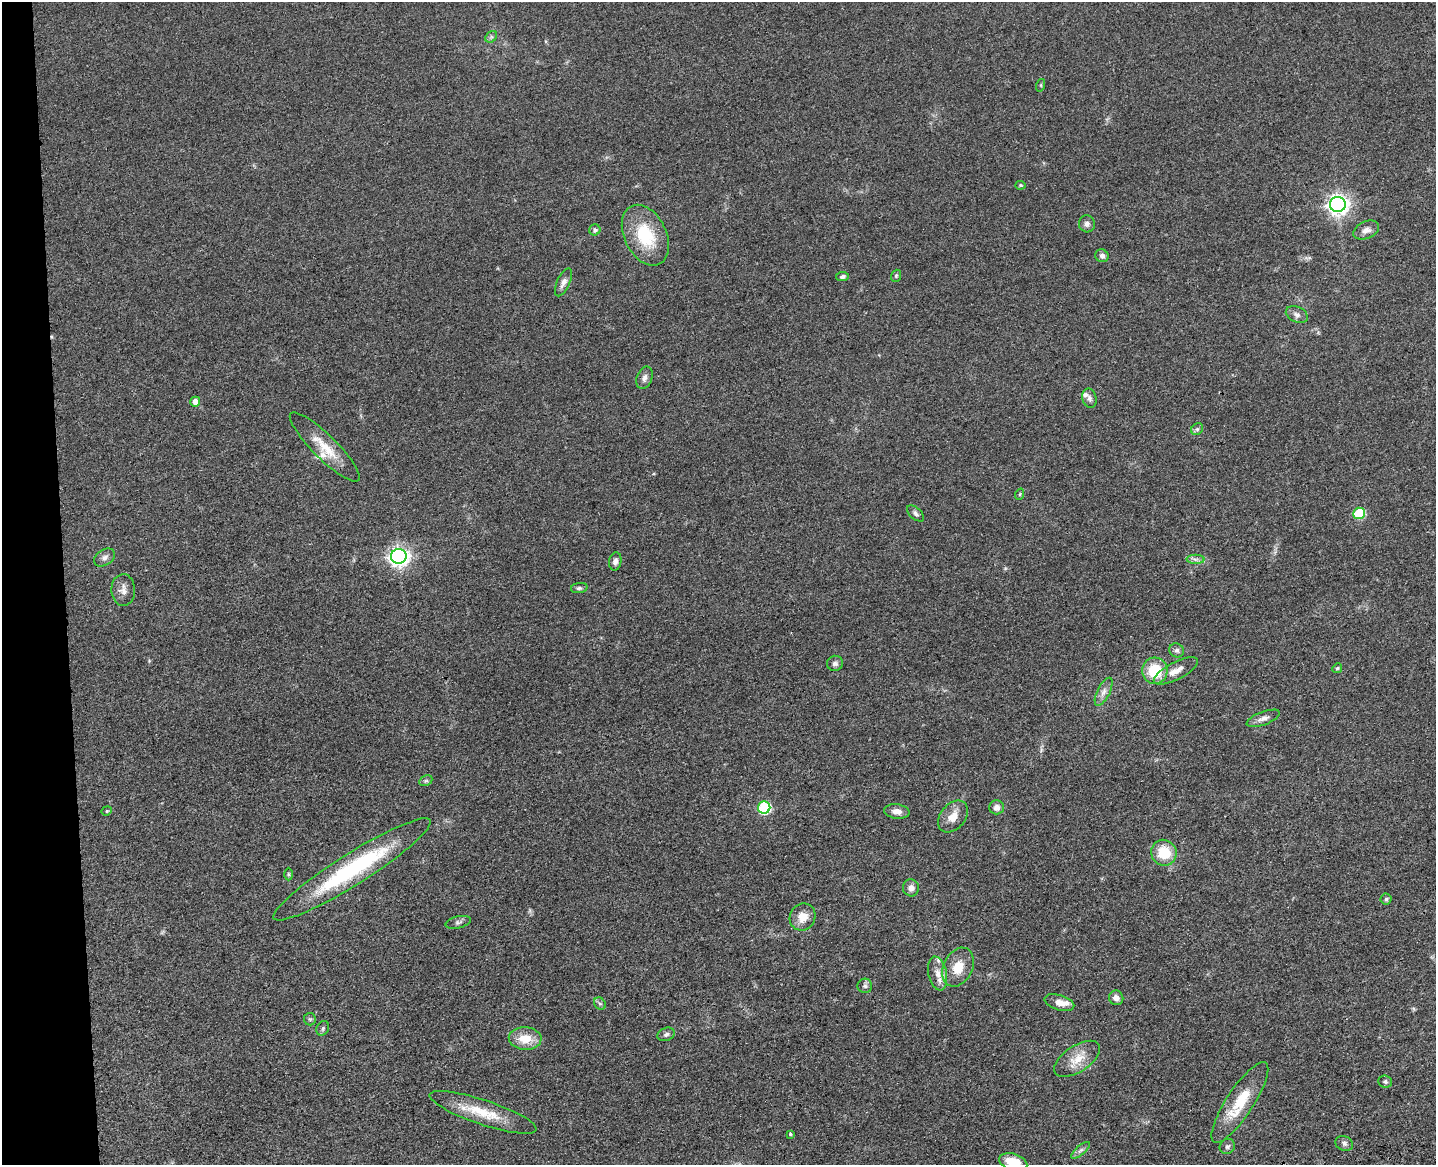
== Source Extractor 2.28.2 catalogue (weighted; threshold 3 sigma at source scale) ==
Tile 4 of 3 x 4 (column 1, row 2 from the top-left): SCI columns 265-1698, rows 2445-3607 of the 4726 x 4887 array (HDU 1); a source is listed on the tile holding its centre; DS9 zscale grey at full resolution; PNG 1438 x 1167 px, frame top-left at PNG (2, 2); each listed source drawn as its Kron ellipse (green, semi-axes under 4 px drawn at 4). Shown black and unused: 4% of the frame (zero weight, under 3 of 4 exposures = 6% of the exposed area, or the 3 px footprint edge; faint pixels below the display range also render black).
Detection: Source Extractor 2.28.2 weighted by HDU 2 'WHT'; one run over the whole footprint, this tile lists its part. Background 0.0547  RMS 0.0057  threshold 0.0257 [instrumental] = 3 sigma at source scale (4.5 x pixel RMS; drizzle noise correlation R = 1.50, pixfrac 1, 0.05/0.05 arcsec/px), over >= 5 px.
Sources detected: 71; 5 inside a brighter listed object's ellipse — not listed separately; the other 66 listed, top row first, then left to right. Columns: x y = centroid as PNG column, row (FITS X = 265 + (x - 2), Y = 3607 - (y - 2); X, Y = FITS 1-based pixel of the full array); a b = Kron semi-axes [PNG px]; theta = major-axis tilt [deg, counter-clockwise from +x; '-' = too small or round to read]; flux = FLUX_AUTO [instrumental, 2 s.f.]
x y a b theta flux
491 37 6 5 - 1.2
1041 85 6 4 72 0.67
1020 185 5 4 - 0.85
1338 204 8 7 - 320
1087 224 8 8 - 2.3
595 230 5 5 - 1.5
1366 230 14 8 24 3.3
645 235 32 21 -64 28
1102 256 7 6 - 2.1
896 276 6 5 - 0.93
842 277 6 4 8 1.5
563 282 15 6 65 3
1297 315 11 7 -25 2.5
644 378 11 7 70 2.7
1089 398 10 7 -76 2.2
195 402 5 5 - 4.8
1197 429 6 5 - 1.1
325 447 47 12 -45 14
1020 494 6 3 72 0.65
915 513 10 5 -42 1.7
1359 513 6 5 - 32
399 556 8 7 - 270
104 557 11 7 33 2.5
1195 559 9 4 -1 1.7
615 561 9 6 79 2.3
579 588 8 5 7 1.2
123 590 16 11 -89 4.4
1177 650 7 7 - 1.6
835 663 8 7 - 1.9
1337 668 5 4 - 0.81
1155 671 13 12 - 19
1176 671 24 8 28 6.5
1104 692 15 6 64 3.3
1263 718 17 6 20 3.1
426 781 7 5 28 1.1
997 807 7 7 - 3.2
764 808 6 6 - 56
107 811 5 4 - 0.84
897 811 12 7 -7 3.8
953 817 18 12 49 6.9
1164 853 13 12 - 16
352 869 92 15 32 69
288 874 6 4 -89 0.75
911 888 8 8 - 3.3
1386 899 5 5 - 1.1
803 917 14 12 62 6.9
458 922 13 6 13 1.9
958 967 20 14 64 11
938 973 17 9 -78 5.1
865 986 7 7 - 1.6
1116 998 7 7 - 2.6
600 1003 7 5 -50 1.2
1059 1003 15 7 -17 4.7
310 1019 6 6 - 0.93
323 1028 7 6 - 1.3
666 1034 9 6 20 1.6
525 1038 16 11 -2 11
1077 1059 26 13 33 10
1385 1082 7 6 - 1.3
1240 1102 47 13 57 22
483 1112 56 12 -18 19
790 1134 4 3 - 1
1344 1143 9 7 -26 1.8
1227 1146 8 7 - 1.6
1081 1150 11 4 40 2
1013 1162 14 8 -18 14
Isophote crosses this tile's border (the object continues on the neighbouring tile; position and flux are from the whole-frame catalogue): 1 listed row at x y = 1013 1162